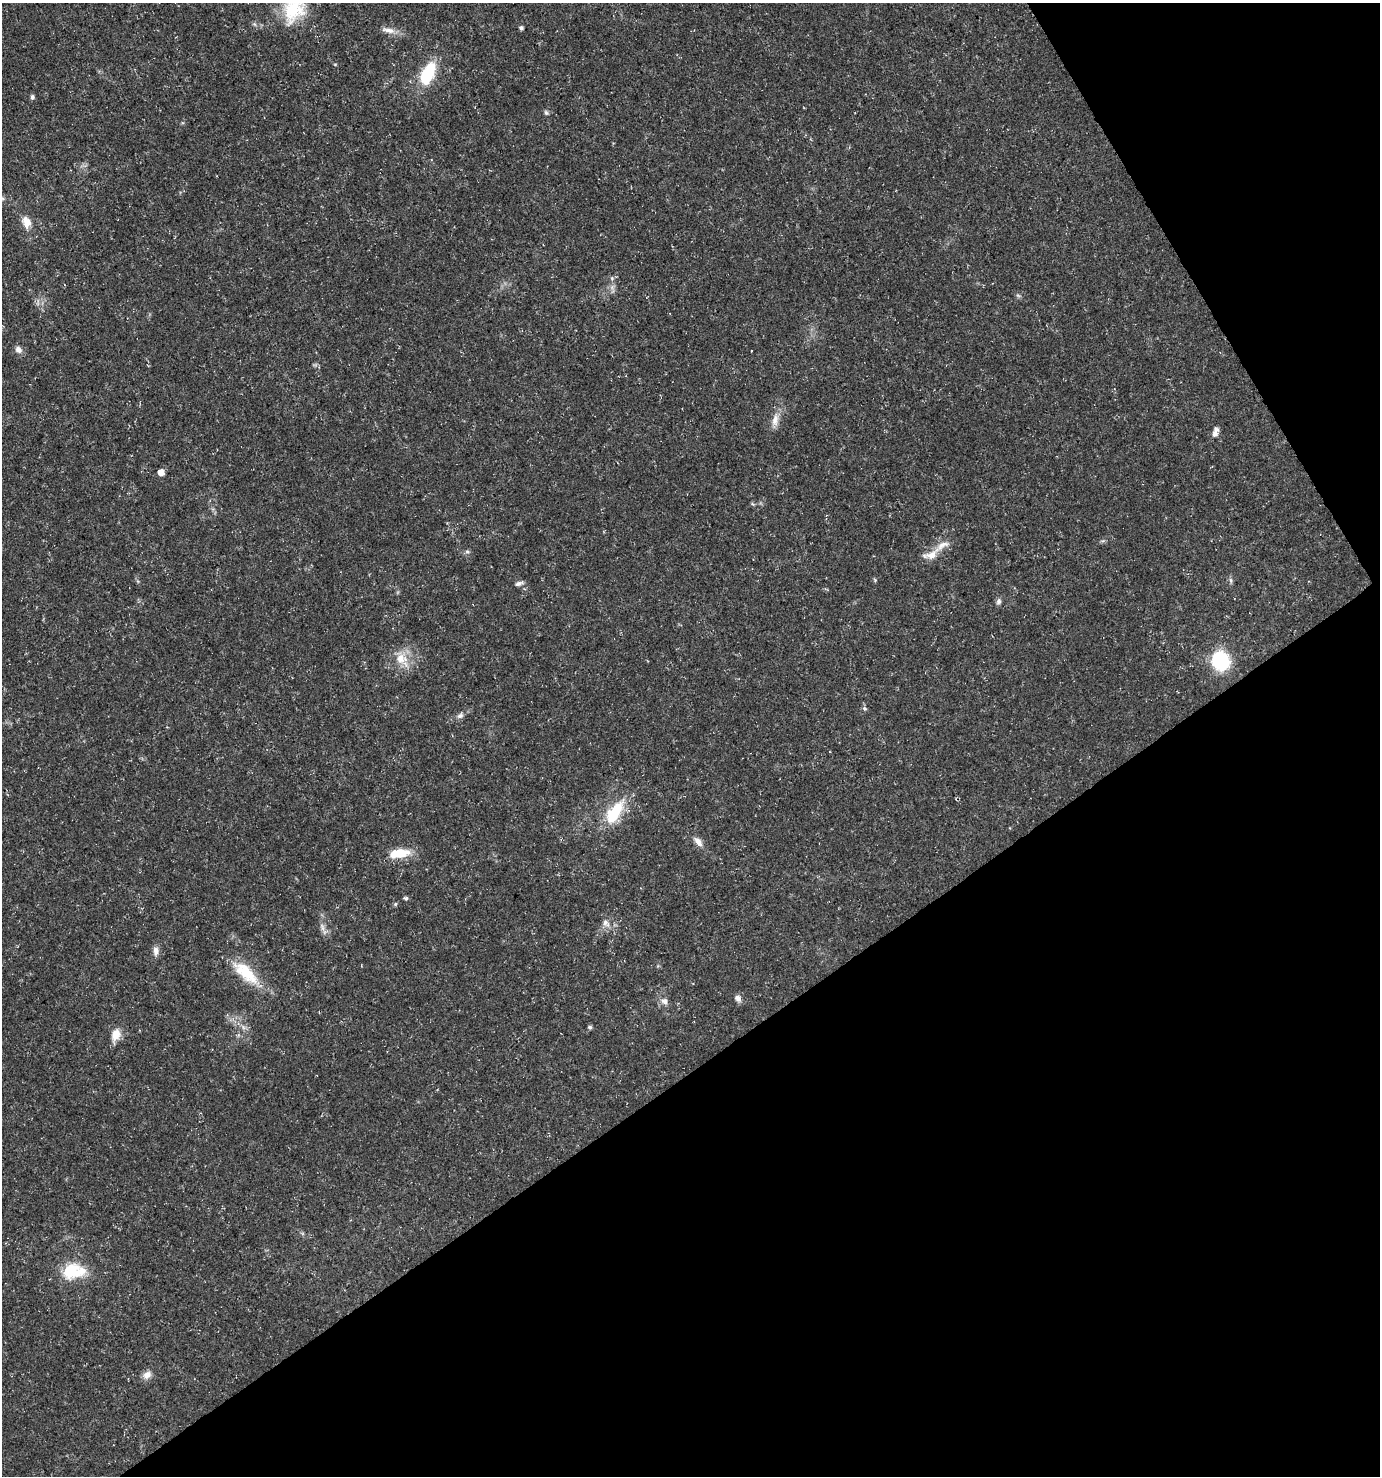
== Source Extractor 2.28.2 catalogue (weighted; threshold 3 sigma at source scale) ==
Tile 12 of 4 x 4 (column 4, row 3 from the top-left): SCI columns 4254-5631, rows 1478-2951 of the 5812 x 5898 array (HDU 1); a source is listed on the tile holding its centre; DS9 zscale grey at full resolution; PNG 1382 x 1478 px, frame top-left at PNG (2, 3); no overlay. Shown black and unused: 33% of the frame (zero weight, under 3 of 5 exposures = <1% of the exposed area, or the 3 px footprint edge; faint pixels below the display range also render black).
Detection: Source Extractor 2.28.2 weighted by HDU 2 'WHT'; one run over the whole footprint, this tile lists its part. Background 0.0146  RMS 0.0018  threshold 0.00822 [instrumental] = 3 sigma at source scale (4.5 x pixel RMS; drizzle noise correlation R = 1.50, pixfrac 1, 0.0396/0.0396 arcsec/px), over >= 5 px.
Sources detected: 43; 1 inside a brighter object's white glare — not listed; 2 inside a brighter listed object's ellipse — not listed separately; the other 40 listed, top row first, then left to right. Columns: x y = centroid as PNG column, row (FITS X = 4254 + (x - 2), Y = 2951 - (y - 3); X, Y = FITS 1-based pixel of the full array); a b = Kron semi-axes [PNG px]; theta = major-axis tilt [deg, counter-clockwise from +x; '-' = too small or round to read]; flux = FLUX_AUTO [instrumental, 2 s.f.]
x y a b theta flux
293 9 35 25 73 9.5
521 28 5 4 - 0.38
388 30 21 7 -11 1.4
426 75 22 18 71 6.4
32 97 6 5 - 0.45
546 113 7 5 -49 0.35
26 222 15 10 -76 2
612 278 5 5 - 0.29
612 287 7 5 46 0.58
1018 295 7 4 -3 0.3
18 350 8 7 - 0.97
775 420 20 9 79 1.7
1215 434 8 7 - 0.77
161 472 5 5 - 1.7
467 552 6 5 - 0.37
931 555 27 11 25 2.5
875 580 5 4 - 0.22
1231 580 8 4 -81 0.37
519 583 11 5 14 0.61
999 601 9 6 79 0.55
401 659 17 15 -5 3.4
1221 661 18 15 -71 12
864 708 6 6 - 0.37
460 716 9 7 20 0.65
615 812 38 16 56 7.3
698 841 15 7 -48 1.3
399 853 25 10 7 4.5
406 898 5 4 - 0.39
395 904 5 5 - 0.25
606 923 13 8 -52 1.2
322 927 12 5 -73 0.79
156 951 13 7 -86 1
245 972 41 15 -42 7
738 998 10 7 -57 0.87
665 1001 11 8 -33 0.93
243 1027 7 4 -72 0.43
590 1027 5 4 - 0.43
116 1035 17 11 73 2.2
70 1271 9 7 4 31
147 1375 12 9 40 1.2
Isophote crosses this tile's border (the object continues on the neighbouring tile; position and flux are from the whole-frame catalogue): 1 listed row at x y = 293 9